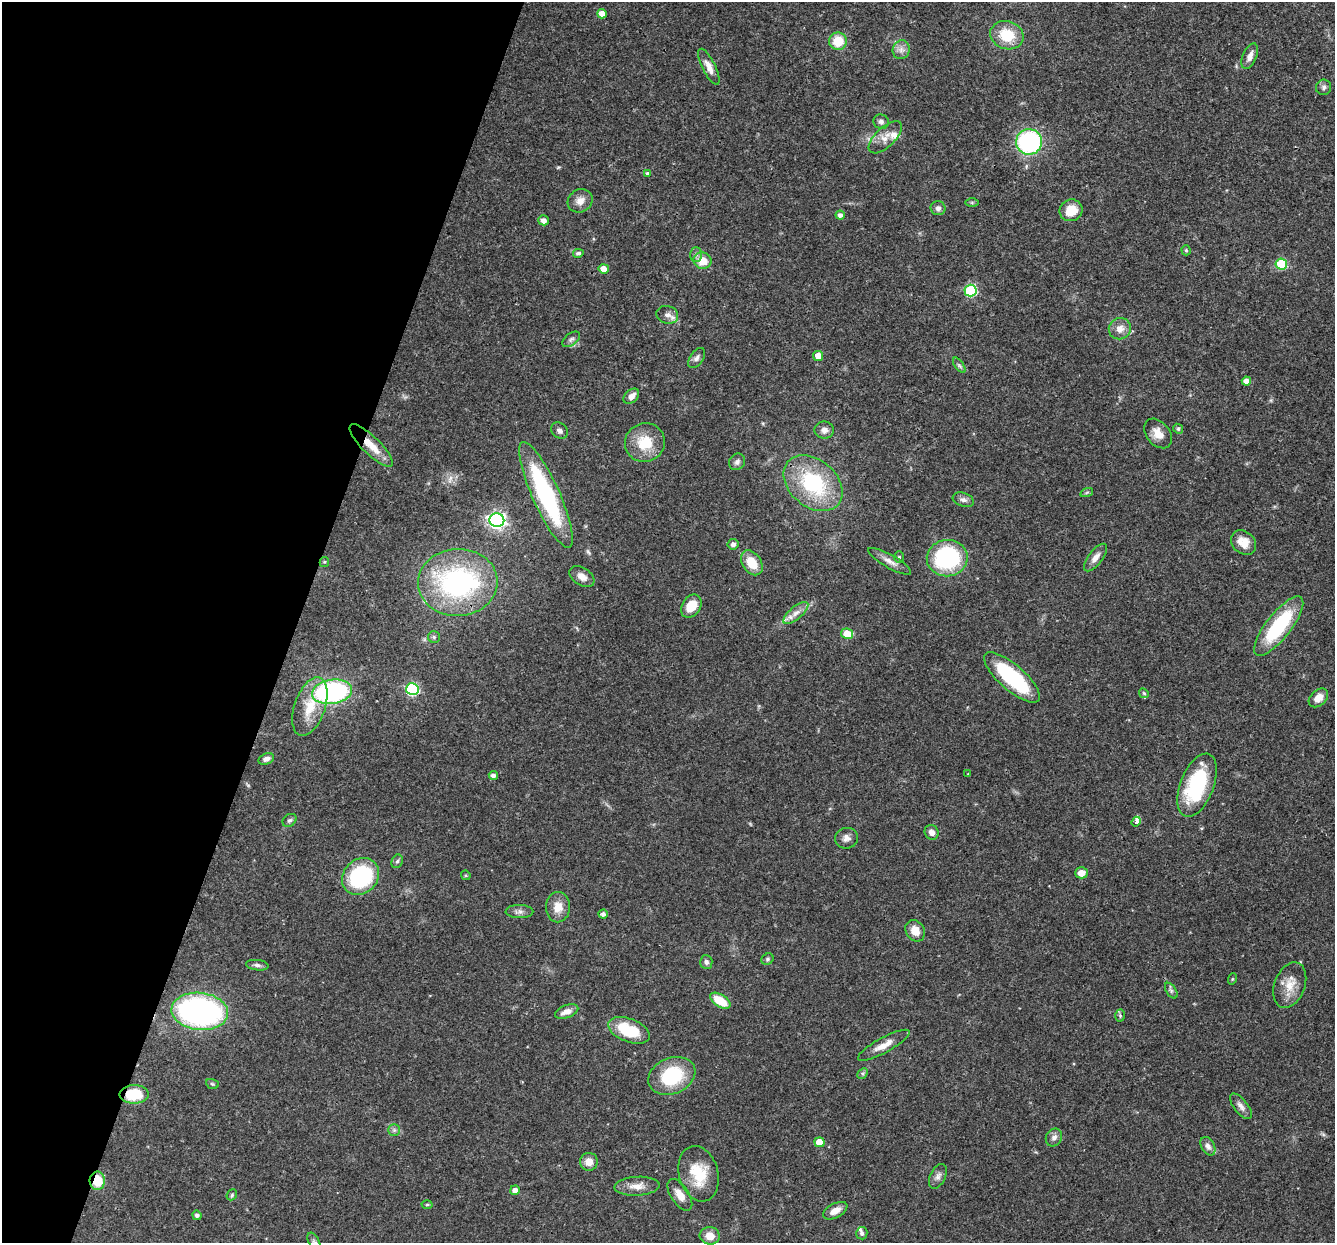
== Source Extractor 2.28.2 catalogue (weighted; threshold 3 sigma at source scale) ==
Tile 9 of 4 x 4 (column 1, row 3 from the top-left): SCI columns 1-1333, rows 1498-2738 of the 5331 x 5348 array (HDU 1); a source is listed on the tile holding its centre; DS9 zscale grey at full resolution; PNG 1337 x 1245 px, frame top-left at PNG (2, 2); each listed source drawn as its Kron ellipse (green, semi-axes under 4 px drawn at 4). Shown black and unused: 22% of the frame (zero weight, under 3 of 4 exposures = <1% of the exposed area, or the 3 px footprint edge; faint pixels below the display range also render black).
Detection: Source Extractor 2.28.2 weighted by HDU 2 'WHT'; one run over the whole footprint, this tile lists its part. Background 0.0576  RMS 0.0032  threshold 0.0146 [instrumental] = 3 sigma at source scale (4.5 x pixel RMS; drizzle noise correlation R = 1.50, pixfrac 1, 0.05/0.05 arcsec/px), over >= 5 px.
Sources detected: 121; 1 inside a brighter object's white glare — neither listed nor drawn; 4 inside a brighter listed object's ellipse — not listed separately; the other 116 listed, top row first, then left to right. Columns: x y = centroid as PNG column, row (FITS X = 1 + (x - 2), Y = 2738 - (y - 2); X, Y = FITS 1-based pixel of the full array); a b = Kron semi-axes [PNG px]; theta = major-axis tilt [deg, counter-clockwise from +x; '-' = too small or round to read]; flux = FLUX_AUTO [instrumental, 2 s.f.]
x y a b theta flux
602 14 5 4 - 3
1007 35 17 14 -18 9.8
838 41 9 8 - 7.5
901 50 9 8 - 1.8
1250 56 13 7 66 2.1
709 67 20 6 -63 2.8
1324 87 8 7 - 1
881 122 8 7 - 1
885 137 21 10 44 3.7
1029 142 13 12 - 48
647 173 4 3 - 0.61
580 201 13 11 34 2.6
972 203 6 4 0 0.44
938 208 7 7 - 1.1
1071 210 12 10 30 5.6
840 215 4 4 - 1.3
543 220 5 5 - 1.7
1186 250 5 4 - 0.5
578 253 5 4 - 0.81
696 255 7 6 - 0.92
702 261 9 8 - 5.3
1281 264 6 5 - 18
604 269 5 4 - 3.5
970 290 6 6 - 29
667 315 11 9 -16 1.9
1120 329 11 10 - 2.8
571 339 10 6 37 1
818 356 5 5 - 3.6
697 358 11 6 55 1.2
959 365 9 4 -54 0.67
1246 381 4 4 - 2.6
631 396 9 6 42 2
1178 429 5 4 - 0.43
560 430 9 7 -42 1.3
824 430 10 8 0 1.8
1158 433 17 11 -51 3.7
645 442 20 19 - 9.3
371 445 29 8 -44 6
737 462 9 7 51 1.1
813 483 33 23 -40 29
1087 492 6 4 20 0.51
546 495 58 13 -66 45
963 500 11 6 -20 1.3
497 520 7 7 - 110
1244 543 14 11 -41 4.4
733 544 5 5 - 1
899 557 6 5 - 0.51
947 558 20 18 6 37
1095 558 16 7 52 2.3
890 561 24 6 -30 2.4
324 562 5 4 - 0.4
752 563 14 9 -55 6.4
582 577 14 8 -33 2.5
458 582 40 33 3 56
691 606 12 9 54 6.1
796 613 15 6 41 2.3
1279 626 36 12 52 27
847 634 6 5 - 6.2
434 637 6 6 - 0.71
1012 677 35 12 -41 29
412 689 6 6 - 42
332 692 20 12 9 64
1144 693 5 4 - 0.52
1318 698 11 7 42 3.3
310 707 30 15 71 8.6
266 759 8 5 21 1.3
968 774 3 3 - 0.24
493 775 4 4 - 1.2
1197 785 33 16 69 28
290 820 7 6 - 0.78
1136 822 5 4 - 1.4
931 832 7 6 - 1.7
846 838 11 10 - 1.8
397 861 7 5 65 0.71
1081 873 6 5 - 3.1
466 875 5 4 - 0.39
361 876 20 17 45 33
558 907 15 12 89 4.2
519 912 14 6 -1 1.4
603 914 4 4 - 1
915 931 11 9 -58 4
767 959 6 5 - 0.58
706 962 7 6 - 0.96
257 965 11 5 -7 1
1232 979 6 3 71 0.34
1290 985 24 15 69 5.5
1171 991 9 5 -58 0.74
720 1001 11 6 -33 7.8
200 1011 28 18 -6 87
567 1012 12 6 20 2.5
1120 1016 6 5 - 0.5
629 1030 22 11 -20 13
884 1045 29 7 29 3.6
863 1073 6 4 45 0.62
672 1076 24 18 23 20
212 1084 6 5 - 0.45
134 1094 14 9 1 11
1241 1106 15 7 -52 1.7
394 1130 5 5 - 0.77
1054 1137 9 7 57 1.5
819 1142 5 5 - 4.7
1208 1146 10 6 -61 1.5
589 1162 9 9 - 3
699 1174 28 19 -75 11
938 1176 13 7 63 1.5
97 1181 9 7 88 7.8
637 1186 22 9 3 3.6
515 1190 5 5 - 2.4
232 1195 6 4 49 0.49
680 1195 18 9 -57 3.6
427 1205 5 3 - 0.36
835 1211 13 7 28 2.8
197 1215 5 4 - 0.9
862 1233 6 5 - 0.74
710 1236 10 8 -7 3.4
314 1242 10 5 -62 0.92
Overlapping masked pixels (flux is a lower limit): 3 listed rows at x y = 371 445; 134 1094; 97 1181
Isophote crosses this tile's border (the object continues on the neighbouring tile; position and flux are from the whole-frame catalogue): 1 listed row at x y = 314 1242